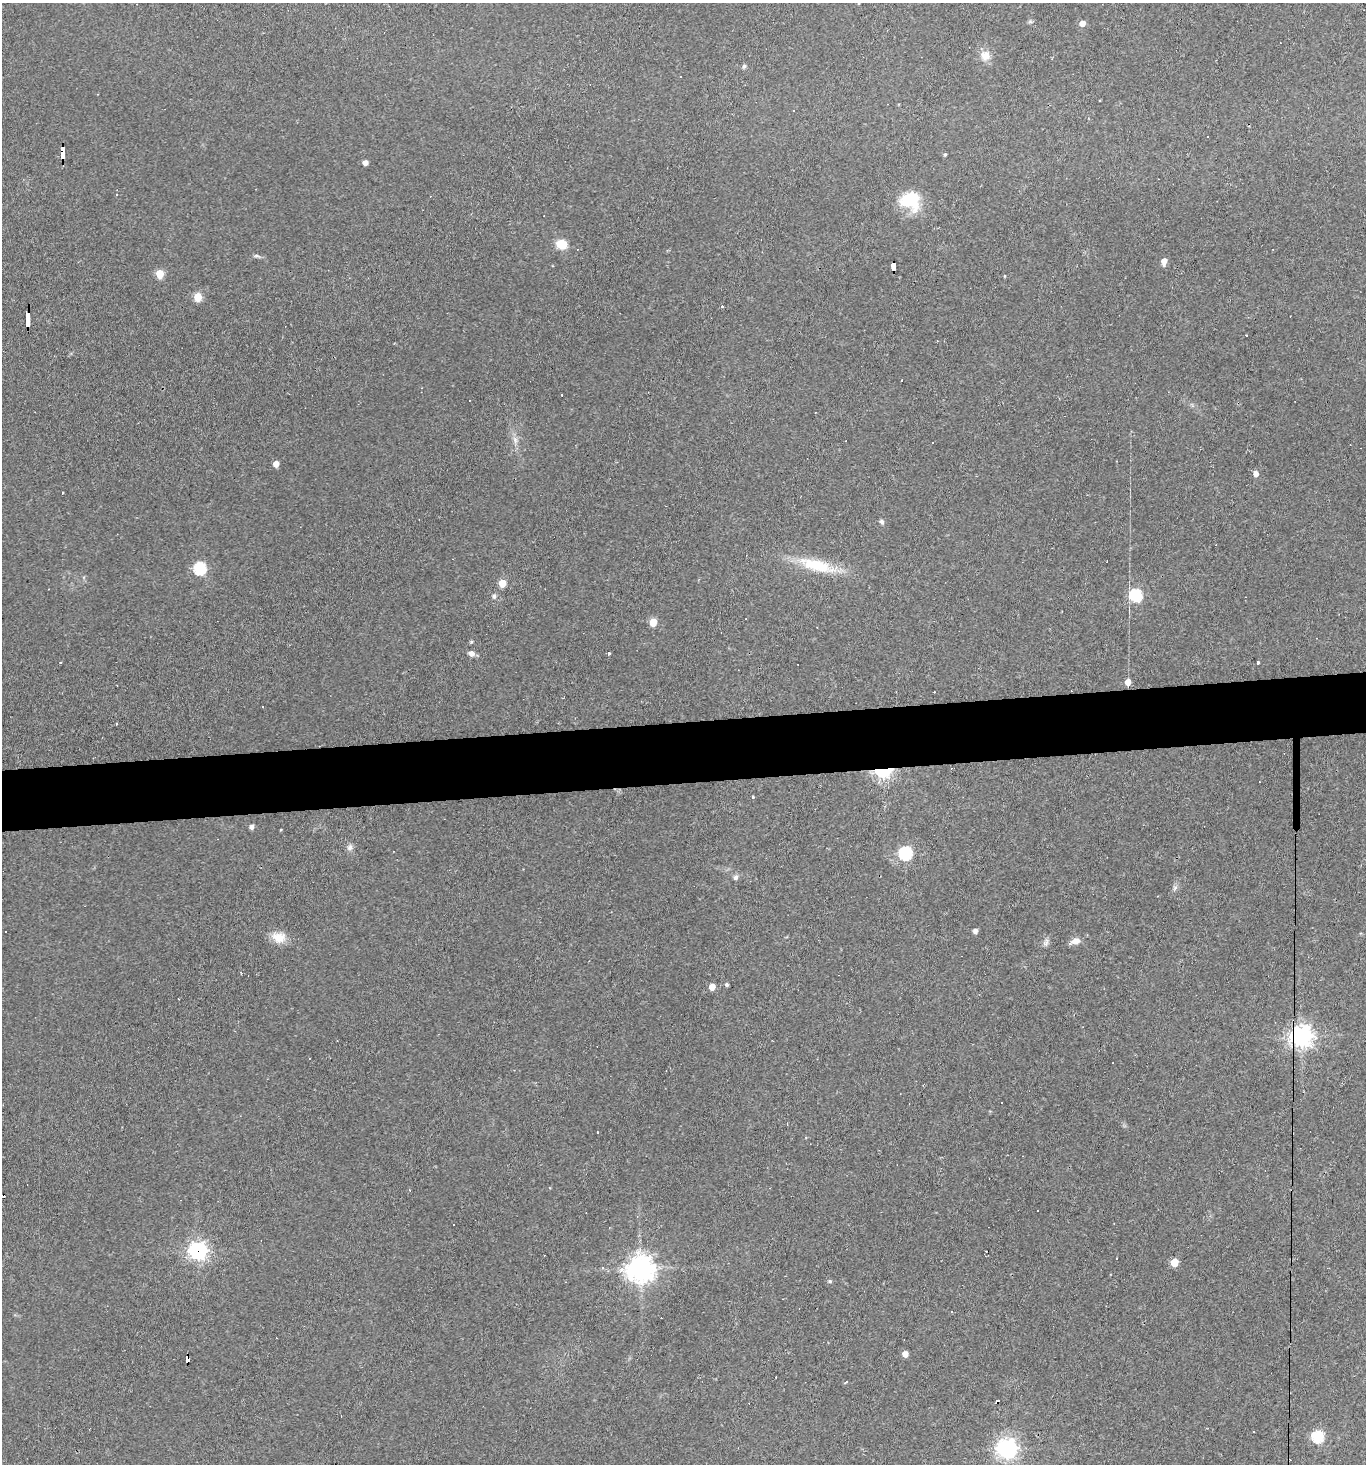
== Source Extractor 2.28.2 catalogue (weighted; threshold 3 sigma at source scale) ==
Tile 5 of 3 x 3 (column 2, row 2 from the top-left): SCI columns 1488-2851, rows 1464-2925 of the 4364 x 4388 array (HDU 1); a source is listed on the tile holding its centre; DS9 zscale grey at full resolution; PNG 1368 x 1466 px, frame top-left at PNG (2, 3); no overlay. Shown black and unused: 4% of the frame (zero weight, under 2 of 3 exposures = <1% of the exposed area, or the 3 px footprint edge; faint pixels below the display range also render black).
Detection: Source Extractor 2.28.2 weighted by HDU 2 'WHT'; one run over the whole footprint, this tile lists its part. Background 0.0931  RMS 0.0063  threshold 0.0285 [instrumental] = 3 sigma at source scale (4.5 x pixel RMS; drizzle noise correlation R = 1.50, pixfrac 1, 0.05/0.05 arcsec/px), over >= 5 px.
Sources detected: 90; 26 cosmic-ray / hot-pixel residue — not listed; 1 inside a brighter listed object's ellipse — not listed separately; the other 63 listed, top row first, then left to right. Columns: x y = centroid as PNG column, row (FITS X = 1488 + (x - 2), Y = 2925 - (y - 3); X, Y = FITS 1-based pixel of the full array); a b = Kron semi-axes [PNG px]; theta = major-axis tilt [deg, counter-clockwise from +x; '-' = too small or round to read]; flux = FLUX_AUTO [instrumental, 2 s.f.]
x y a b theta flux
1030 22 7 4 0 0.97
1082 23 5 5 - 5.8
985 55 13 12 - 6.3
744 66 6 5 - 1.2
1100 100 3 2 - 0.64
793 111 3 3 - 0.96
1208 137 3 3 - 1.2
63 153 13 4 89 120
945 154 4 3 - 0.98
365 162 4 4 - 3.8
910 201 24 21 -15 24
561 244 14 11 -16 8.4
257 256 10 4 -19 1.4
1164 261 6 4 78 5.7
893 266 9 4 88 170
160 274 5 5 - 19
1005 276 5 3 - 0.48
198 297 5 5 - 21
722 306 3 3 - 23
27 320 14 3 -90 160
515 440 12 6 -72 3
276 464 5 4 - 6
1256 474 5 5 - 3.9
882 522 7 5 -58 1.5
817 565 50 14 -16 28
200 568 6 6 - 74
502 583 5 5 - 13
1136 595 6 6 - 75
494 596 6 6 - 1.7
653 622 5 5 - 18
471 642 5 4 - 0.92
472 653 7 6 - 3.3
609 653 4 3 - 1.9
61 663 3 2 - 0.84
1258 663 3 3 - 7.8
1128 682 5 4 - 6.9
883 771 7 5 0 160
753 797 4 3 - 0.66
252 827 5 4 - 2.7
350 847 9 7 66 2.4
905 853 6 6 - 99
736 877 6 5 - 2.2
1175 888 8 6 68 1.7
975 931 5 4 - 2.6
279 937 18 13 -12 9
1076 941 12 7 13 4.3
1046 943 12 6 67 2.3
727 984 4 4 - 1.1
712 987 5 4 - 7.2
1301 1036 8 7 - 490
198 1251 8 8 - 210
1116 1258 3 3 - 7.5
1174 1262 5 5 - 18
602 1267 4 4 - 1.3
640 1268 9 8 - 770
830 1281 5 5 - 1.1
951 1311 4 2 - 0.41
905 1354 5 5 - 5
187 1359 7 4 90 55
776 1377 2 2 - 0.38
846 1381 4 3 - 0.83
1318 1436 6 6 - 72
1007 1448 8 7 - 380
Overlapping masked pixels (flux is a lower limit): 7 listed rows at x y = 63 153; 893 266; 27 320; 883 771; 1301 1036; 198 1251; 187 1359